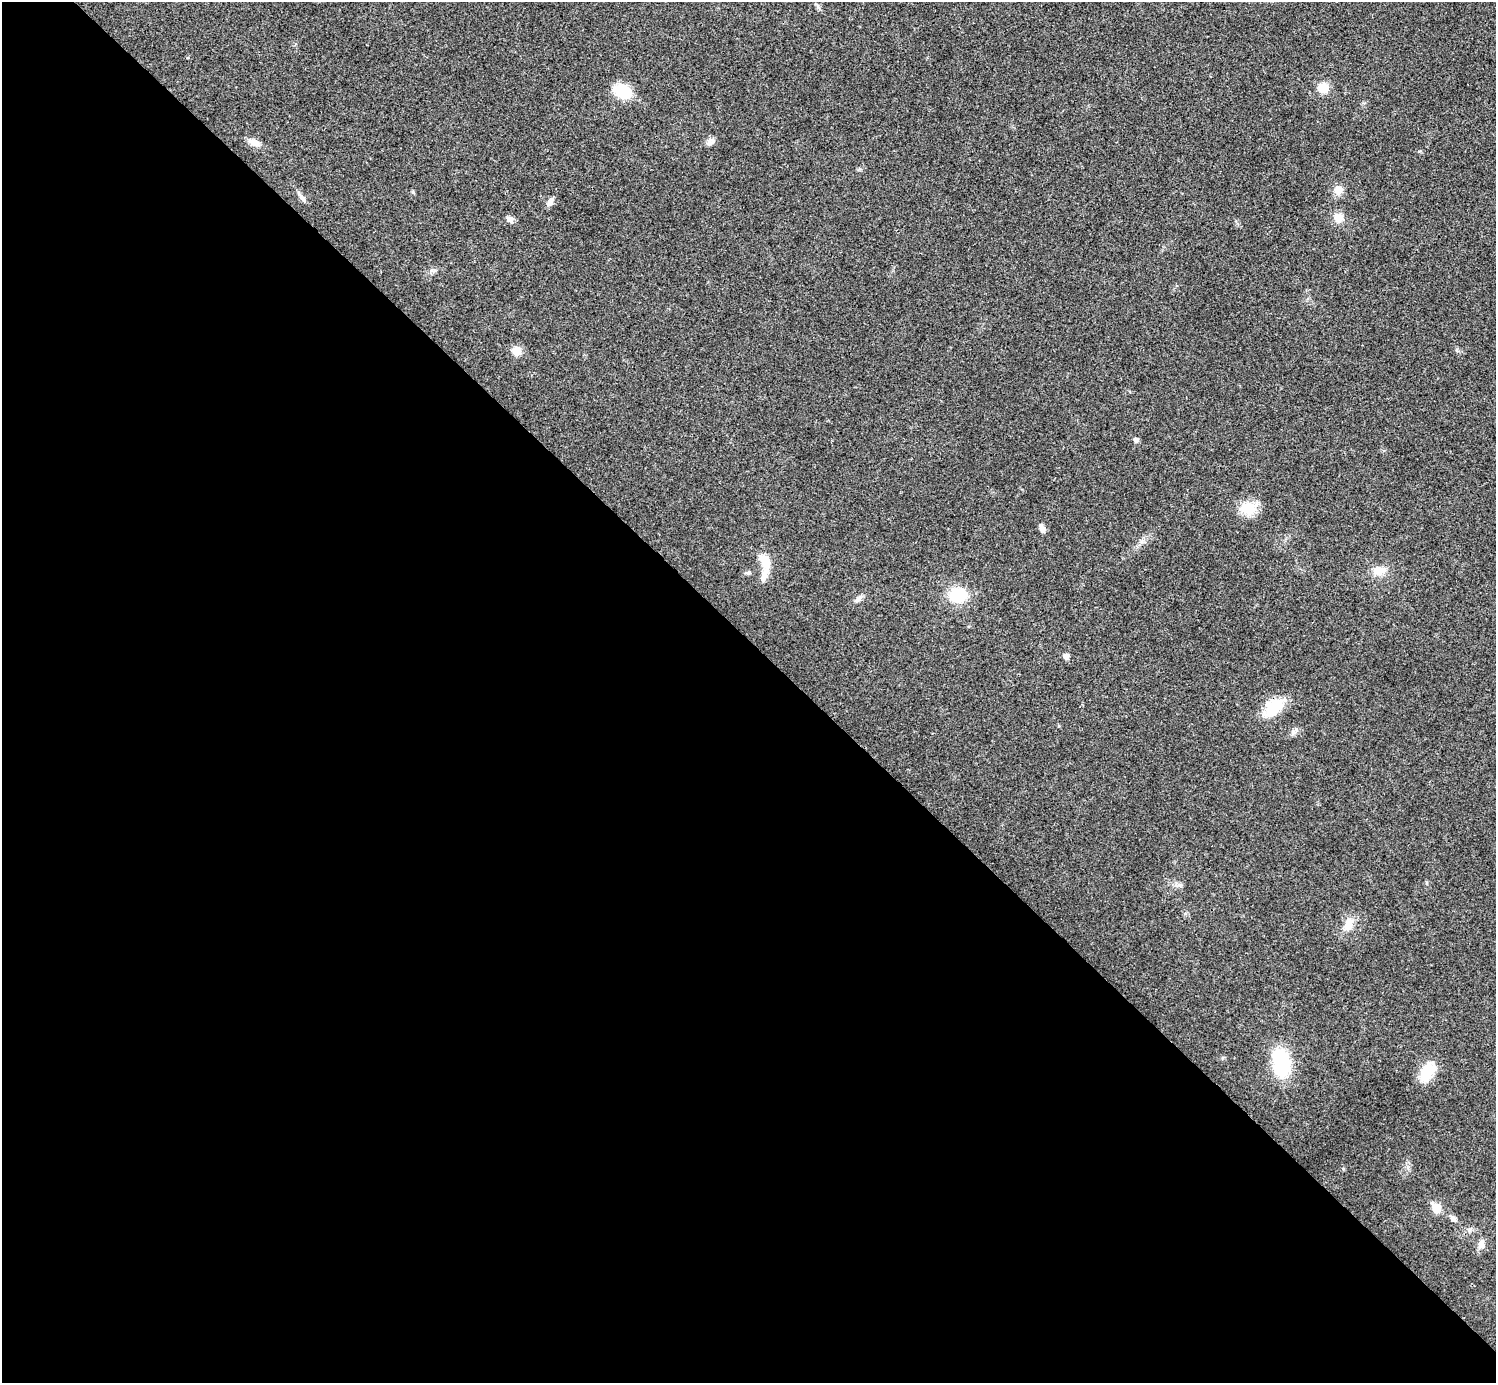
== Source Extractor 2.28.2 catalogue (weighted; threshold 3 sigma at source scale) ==
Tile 9 of 4 x 4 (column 1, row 3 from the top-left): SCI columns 26-1519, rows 1541-2921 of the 6012 x 6012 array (HDU 1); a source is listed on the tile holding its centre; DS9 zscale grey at full resolution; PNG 1498 x 1385 px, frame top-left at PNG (2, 2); no overlay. Shown black and unused: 54% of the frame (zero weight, under 3 of 4 exposures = <1% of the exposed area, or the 3 px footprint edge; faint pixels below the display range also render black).
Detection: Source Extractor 2.28.2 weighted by HDU 2 'WHT'; one run over the whole footprint, this tile lists its part. Background 0.0198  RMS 0.0038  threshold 0.0169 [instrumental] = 3 sigma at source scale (4.5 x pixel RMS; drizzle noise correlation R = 1.50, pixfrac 1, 0.05/0.05 arcsec/px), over >= 5 px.
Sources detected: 30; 1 inside a brighter listed object's ellipse — not listed separately; the other 29 listed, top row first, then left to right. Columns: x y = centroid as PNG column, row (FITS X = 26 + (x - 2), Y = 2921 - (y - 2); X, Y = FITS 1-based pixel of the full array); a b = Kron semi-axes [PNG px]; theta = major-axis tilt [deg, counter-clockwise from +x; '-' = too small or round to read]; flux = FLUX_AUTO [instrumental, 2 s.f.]
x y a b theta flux
818 7 9 3 -45 0.76
1323 88 11 10 - 6
622 91 20 13 -28 12
254 142 16 8 -25 3.1
710 143 13 7 35 1.8
1338 190 13 12 - 2.9
413 192 5 5 - 0.43
302 197 20 5 -52 1.9
550 202 12 7 58 1.8
1339 217 12 12 - 3.7
510 219 10 7 -41 1.6
517 351 11 9 -50 4
1136 440 7 6 - 1.1
1249 508 24 16 16 7.7
1042 528 11 6 -70 1.6
765 561 19 10 -68 6.8
1379 570 16 11 -4 4.8
748 573 7 5 29 0.78
958 595 16 13 -4 15
858 599 11 6 45 1.4
1066 656 6 6 - 1.9
1273 707 28 17 44 11
1293 732 9 7 75 1.3
1348 924 19 11 65 5.1
1281 1063 26 16 -78 29
1427 1071 23 14 59 10
1436 1208 7 6 - 10
1453 1218 9 6 -53 1.5
1481 1244 12 8 76 2.4
Overlapping masked pixels (flux is a lower limit): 1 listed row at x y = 1273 707
Unlisted compact peaks at least as high as the median listed source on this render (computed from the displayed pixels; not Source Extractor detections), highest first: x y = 1419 151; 1457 350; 1059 726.